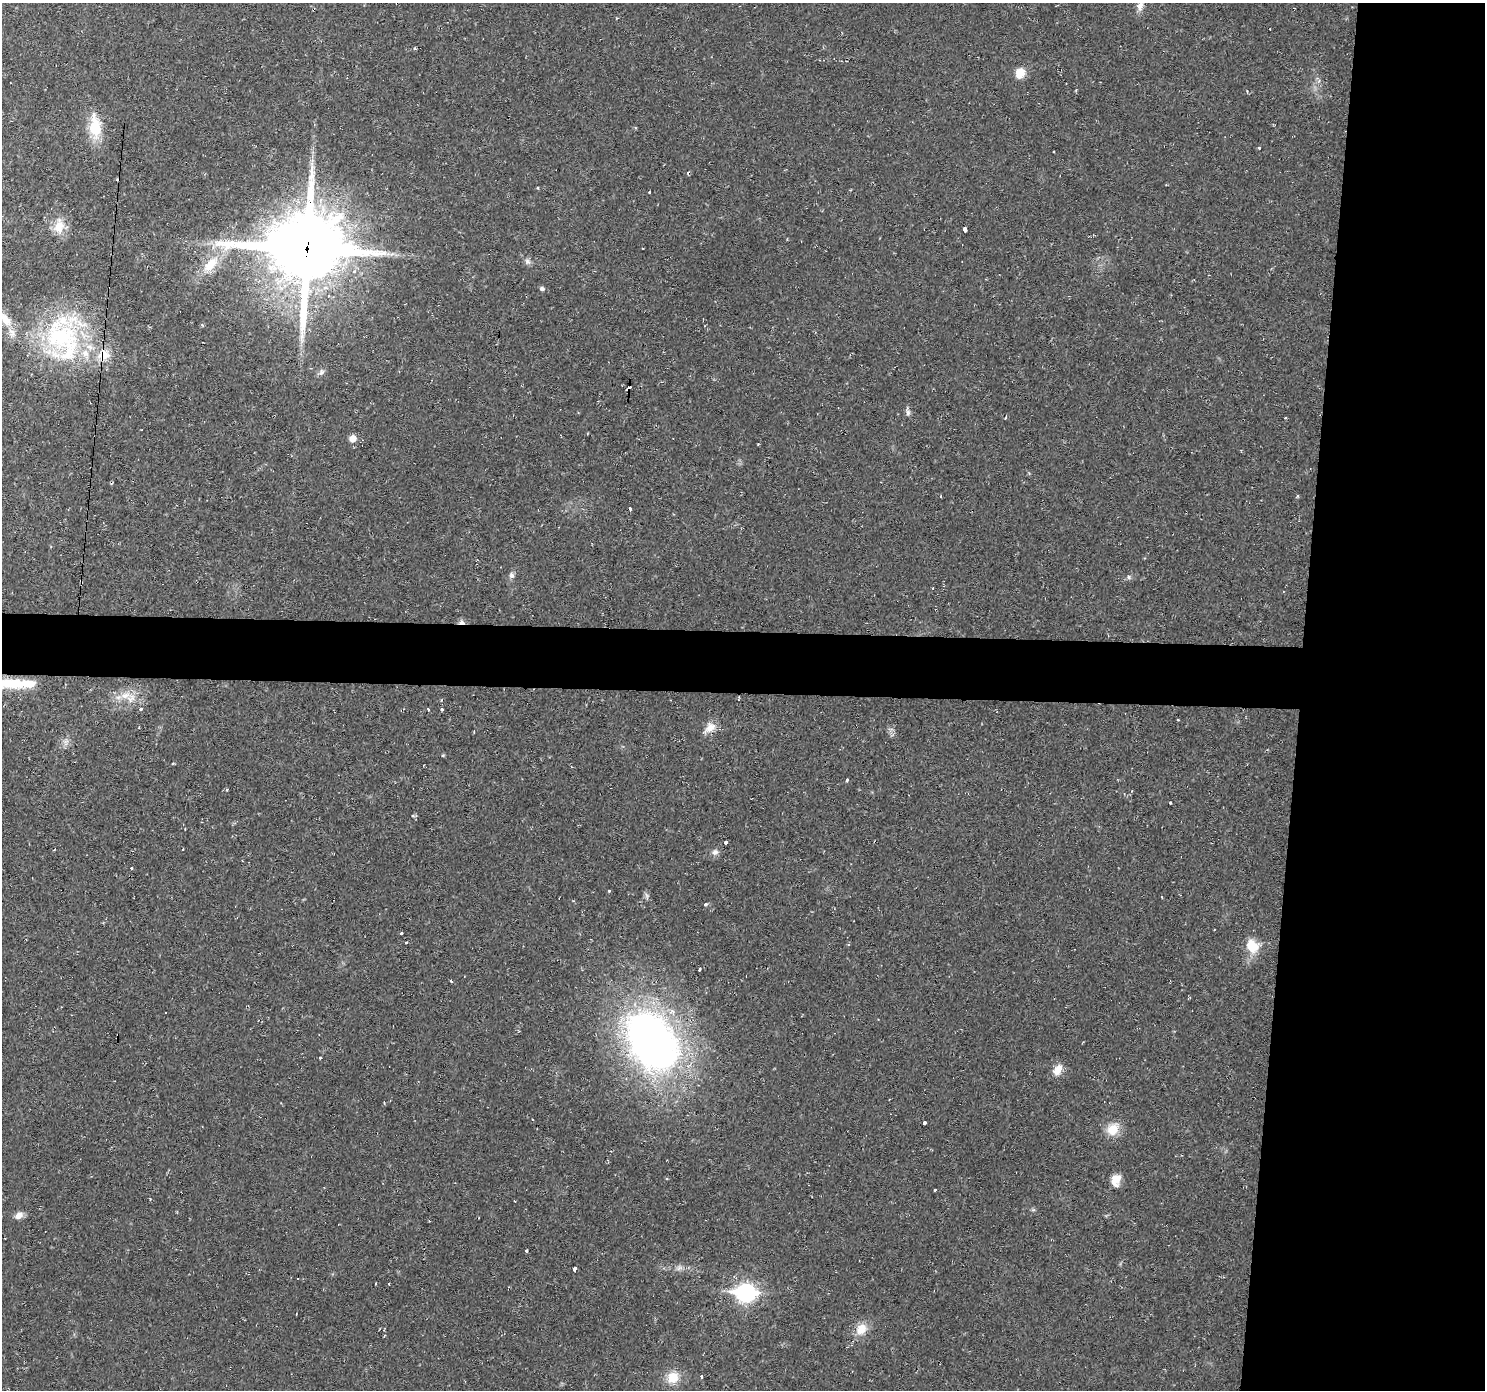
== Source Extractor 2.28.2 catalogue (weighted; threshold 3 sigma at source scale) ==
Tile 6 of 3 x 3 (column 3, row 2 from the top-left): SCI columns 2966-4448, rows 1492-2879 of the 4448 x 4473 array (HDU 1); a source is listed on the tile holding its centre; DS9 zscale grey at full resolution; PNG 1487 x 1392 px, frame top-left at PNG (2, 3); no overlay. Shown black and unused: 16% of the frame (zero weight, under 2 of 3 exposures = <1% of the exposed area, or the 3 px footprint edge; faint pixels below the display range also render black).
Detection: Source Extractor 2.28.2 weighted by HDU 2 'WHT'; one run over the whole footprint, this tile lists its part. Background 0.0201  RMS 0.006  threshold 0.0269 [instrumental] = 3 sigma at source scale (4.5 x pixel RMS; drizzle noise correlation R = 1.50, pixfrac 1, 0.05/0.05 arcsec/px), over >= 5 px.
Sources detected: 80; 9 cosmic-ray / hot-pixel residue — not listed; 4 inside a brighter listed object's ellipse — not listed separately; the other 67 listed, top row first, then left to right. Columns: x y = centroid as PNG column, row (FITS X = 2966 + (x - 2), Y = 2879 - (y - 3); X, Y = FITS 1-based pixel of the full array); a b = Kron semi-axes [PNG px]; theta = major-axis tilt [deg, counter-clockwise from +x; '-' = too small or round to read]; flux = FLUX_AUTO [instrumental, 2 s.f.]
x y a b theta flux
1140 6 12 8 69 3.5
415 48 3 2 - 1
1020 73 9 8 - 9.8
95 127 27 12 -86 19
1259 148 3 3 - 1.6
687 173 5 3 - 0.58
538 188 4 3 - 0.55
650 192 3 3 - 1.2
59 226 22 14 81 9.6
965 230 4 3 - 3.9
307 249 28 24 0 4900
527 261 9 7 -58 1.9
210 264 30 14 49 16
542 289 5 4 - 1.6
5 319 22 10 -50 8.4
63 338 68 46 -83 92
322 372 9 4 35 1.6
629 388 6 3 55 22
908 413 9 6 -81 1.8
1006 417 4 3 - 1.1
353 438 8 8 - 4.2
941 496 3 2 - 1.2
630 509 3 3 - 4.5
511 575 8 7 - 1.9
1129 577 6 4 -89 0.92
81 580 3 3 - 0.76
461 622 8 6 -2 2.4
11 683 42 12 0 26
125 695 16 9 8 7.1
141 709 3 3 - 1.7
428 709 3 3 - 1
442 709 3 3 - 1.4
1178 719 3 3 - 0.95
710 728 18 11 42 6
66 742 11 6 80 2.4
847 780 3 3 - 5.3
1170 803 3 3 - 2.3
412 816 4 4 - 1.2
185 829 2 2 - 0.48
725 843 3 3 - 12
715 852 8 8 - 2.4
131 868 3 3 - 1.2
609 891 3 3 - 2
647 896 10 3 -75 1.2
705 904 3 3 - 2.2
401 933 3 3 - 2.6
406 942 3 3 - 1.4
1252 946 18 15 -52 11
700 969 3 3 - 2.8
451 981 3 3 - 0.83
652 1042 70 49 -58 290
320 1058 3 3 - 3.5
1058 1070 15 9 57 5.9
384 1103 3 3 - 0.58
924 1122 3 3 - 6.5
1113 1129 12 11 - 11
1116 1180 15 10 80 6.3
935 1190 3 3 - 1.3
150 1199 3 3 - 0.63
19 1215 10 7 38 4.1
527 1251 3 3 - 2
679 1268 8 5 45 1.7
575 1269 4 3 - 9.4
746 1293 9 8 - 220
861 1329 16 13 50 8.3
702 1376 3 3 - 5.8
673 1377 14 13 - 10
Overlapping masked pixels (flux is a lower limit): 4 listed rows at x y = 307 249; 629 388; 81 580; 461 622
Isophote crosses this tile's border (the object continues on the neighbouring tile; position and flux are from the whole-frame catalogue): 2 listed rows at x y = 5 319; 11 683